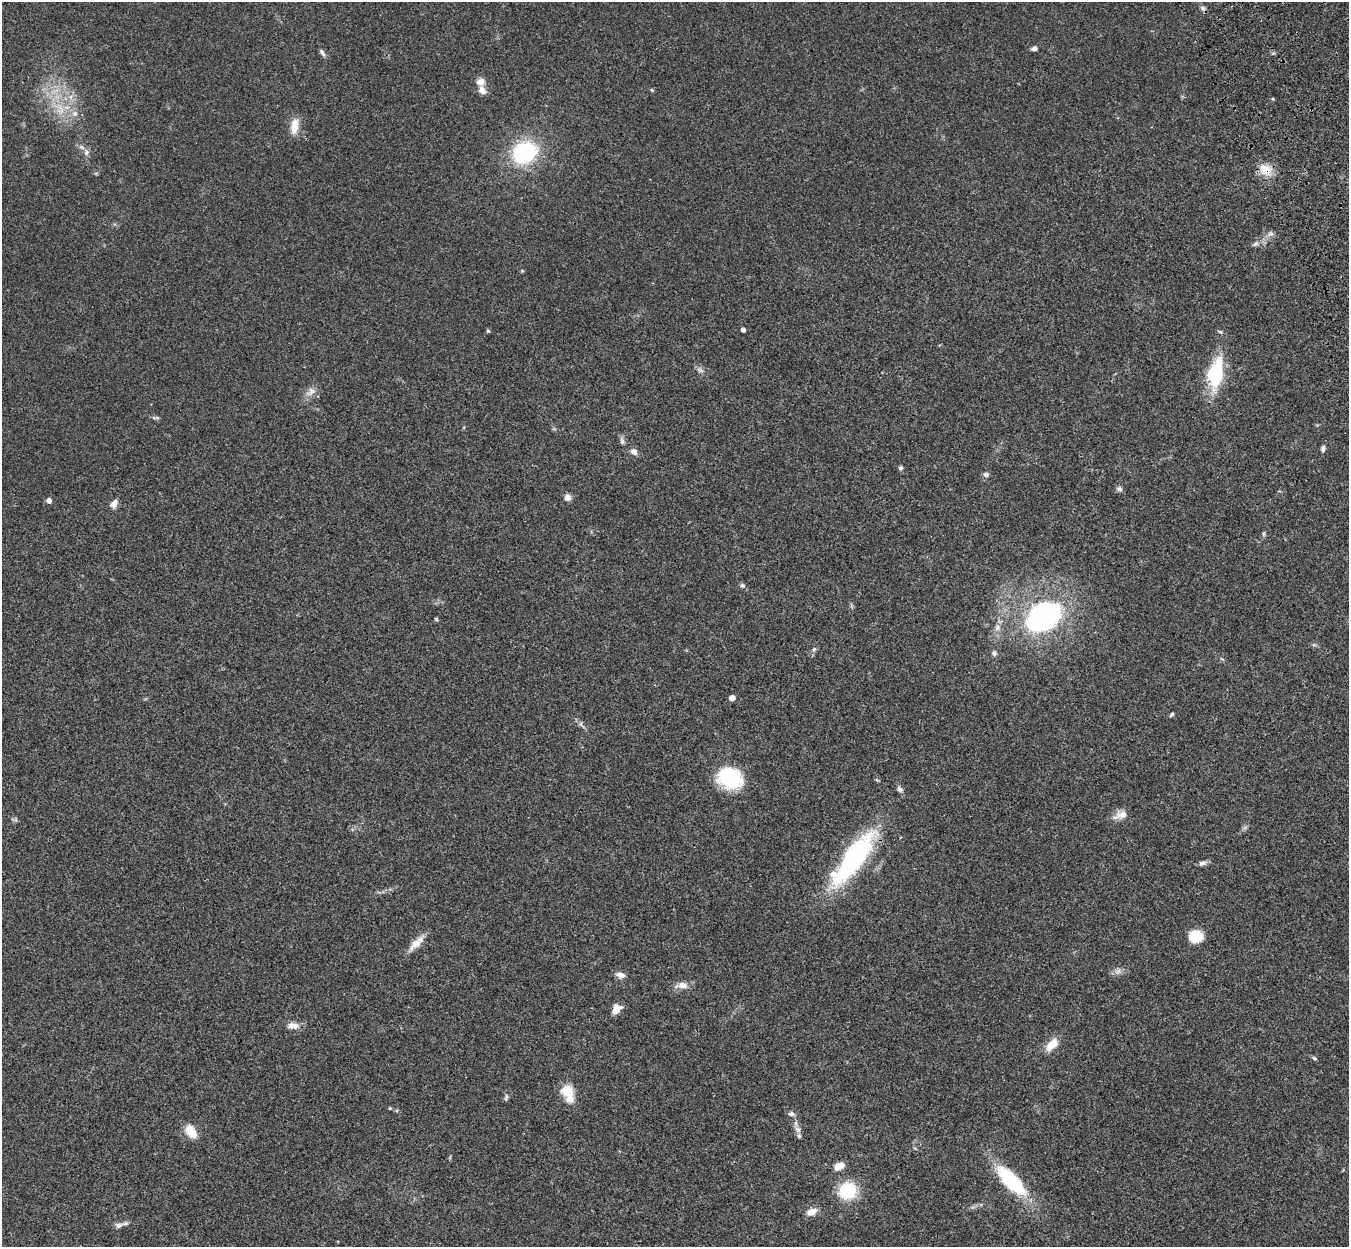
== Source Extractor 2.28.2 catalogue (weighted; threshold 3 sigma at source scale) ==
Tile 10 of 4 x 4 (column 2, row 3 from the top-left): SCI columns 1465-2811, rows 1571-2815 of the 5621 x 5509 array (HDU 1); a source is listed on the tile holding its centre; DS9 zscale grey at full resolution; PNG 1351 x 1249 px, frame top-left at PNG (2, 2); no overlay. Shown black and unused: <1% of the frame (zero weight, under 3 of 4 exposures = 6% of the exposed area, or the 3 px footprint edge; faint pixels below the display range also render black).
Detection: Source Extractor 2.28.2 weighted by HDU 2 'WHT'; one run over the whole footprint, this tile lists its part. Background 0.0467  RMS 0.0051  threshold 0.0232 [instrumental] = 3 sigma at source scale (4.5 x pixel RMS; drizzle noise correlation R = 1.50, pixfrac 1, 0.05/0.05 arcsec/px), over >= 5 px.
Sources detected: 73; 1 too faint to see at this stretch — not listed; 4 inside a brighter listed object's ellipse — not listed separately; the other 68 listed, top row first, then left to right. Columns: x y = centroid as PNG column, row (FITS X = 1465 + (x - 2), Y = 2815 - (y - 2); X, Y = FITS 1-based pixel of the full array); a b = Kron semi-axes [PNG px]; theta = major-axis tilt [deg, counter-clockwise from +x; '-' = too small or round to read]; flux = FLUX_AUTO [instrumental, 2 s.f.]
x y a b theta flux
1203 8 9 5 -46 1.4
1034 48 6 5 - 2
322 52 9 5 -54 1.6
480 82 12 10 17 3.4
652 90 5 4 - 0.56
61 111 12 9 68 4.9
75 114 8 7 - 2.5
294 126 21 10 81 6.3
86 152 10 7 -73 2.2
524 152 24 19 29 45
1265 169 18 14 -18 7.8
1271 233 8 6 0 1.7
1255 244 11 5 37 1.6
522 271 4 4 - 0.46
743 330 4 4 - 1.8
488 331 4 4 - 0.73
1220 332 7 4 -23 0.8
1216 373 34 15 79 31
311 391 15 10 40 3.7
157 418 8 4 8 0.79
622 441 11 5 -78 1.5
1323 449 8 6 77 1.3
634 452 11 8 -30 2.1
901 468 5 5 - 1
986 474 7 6 - 1.4
1119 489 7 6 - 1.4
567 497 8 7 - 2.5
49 501 5 4 - 2.7
114 504 11 7 60 2.8
1264 533 8 4 89 0.8
742 585 7 6 - 1.2
1043 617 31 22 31 110
436 619 5 4 - 0.54
997 627 10 8 75 2.8
1314 645 6 4 -18 0.77
814 649 6 4 45 0.86
994 653 7 6 - 1.3
1222 659 5 3 - 0.52
732 698 4 4 - 3.7
1171 715 6 4 50 0.84
581 724 7 4 90 0.95
730 778 28 22 -23 28
877 780 6 4 -18 0.54
900 789 9 6 -55 1.7
1120 815 19 10 16 4.5
1245 827 7 4 19 0.97
853 859 72 20 53 74
1202 863 11 6 14 1.7
1195 936 12 10 -8 15
416 943 27 8 46 5.8
1118 971 11 7 14 2.3
621 975 11 8 -14 2.7
682 985 18 9 5 3.9
616 1009 10 7 61 5.9
293 1026 13 7 -4 4.4
1052 1044 19 10 48 7.2
1314 1058 6 4 -19 0.85
567 1091 17 15 -32 8.8
506 1097 9 5 74 1
390 1108 5 4 - 0.52
791 1114 9 6 -15 1.5
797 1129 11 7 -62 2.5
191 1131 17 10 -55 7.9
839 1166 10 7 29 5.6
1011 1180 39 14 -46 40
847 1191 18 17 - 22
811 1212 13 8 25 4.3
119 1225 9 7 1 1.8
Overlapping masked pixels (flux is a lower limit): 1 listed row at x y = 1265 169